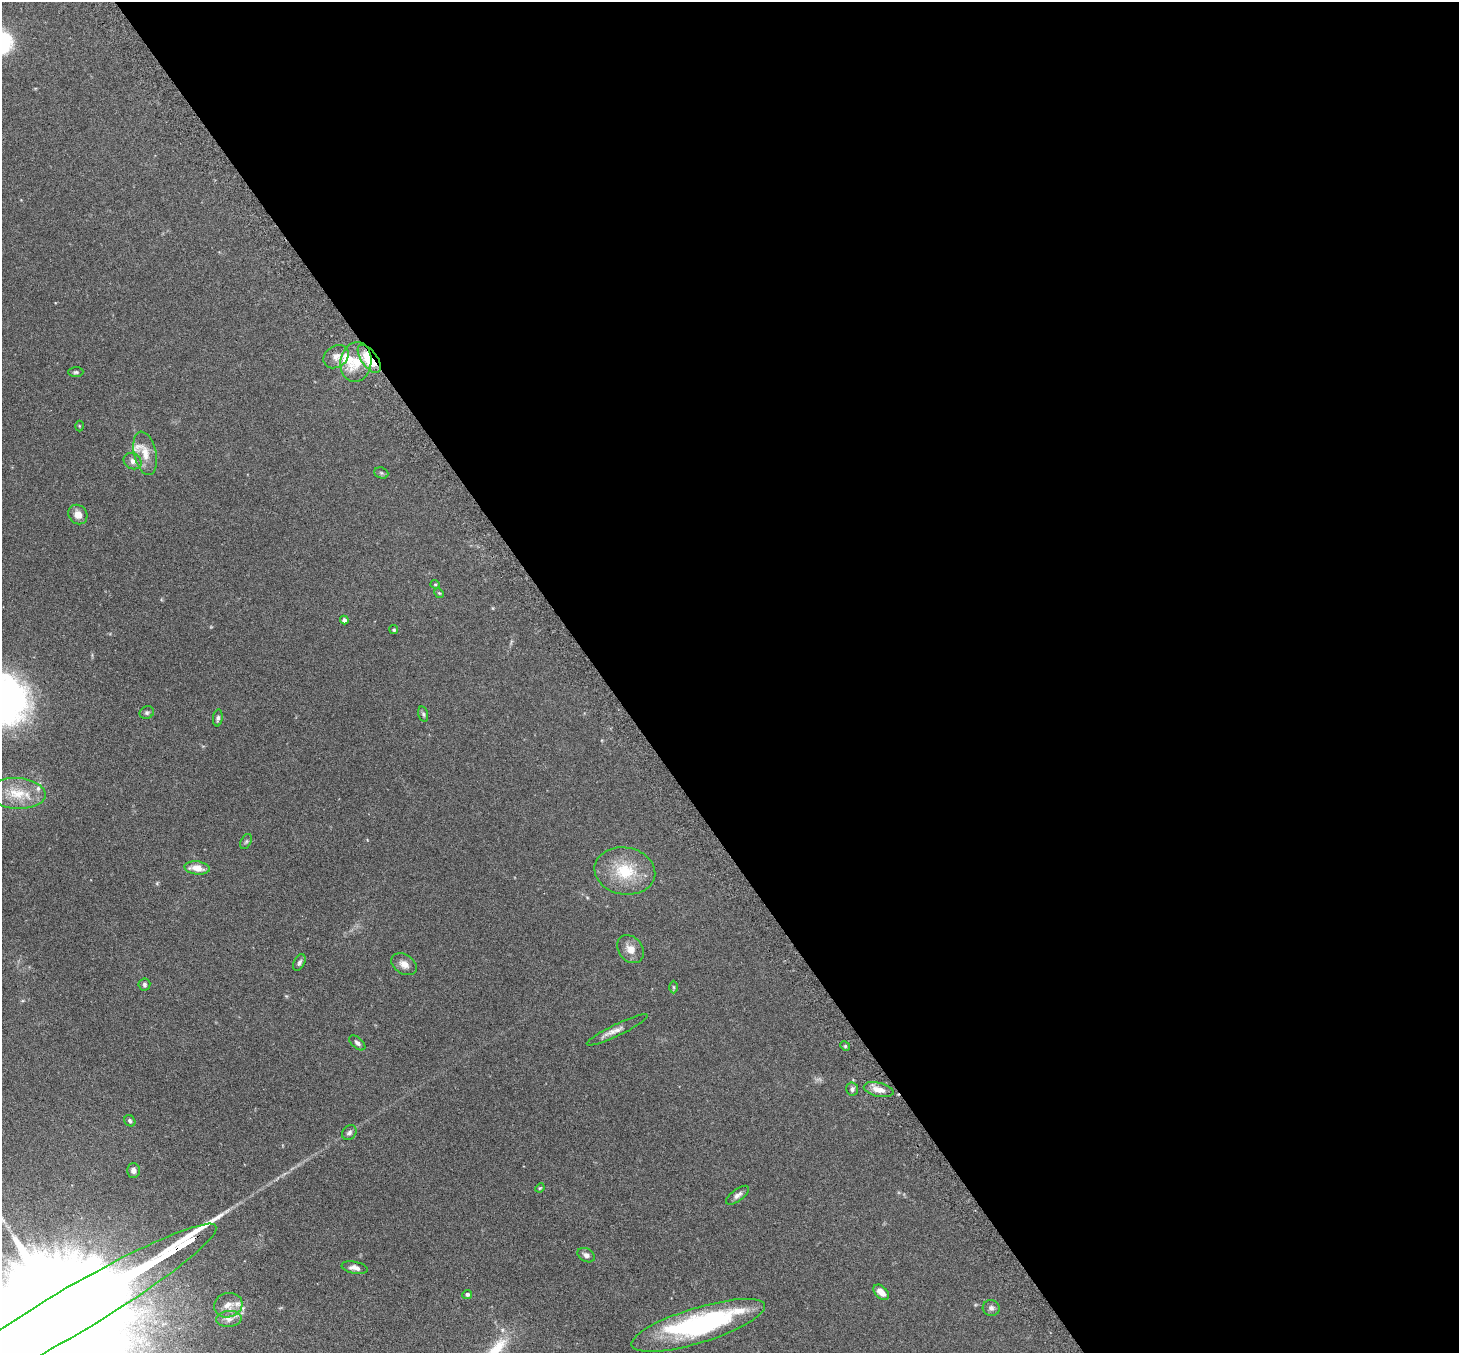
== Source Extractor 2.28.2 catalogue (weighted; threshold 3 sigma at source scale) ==
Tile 8 of 4 x 4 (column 4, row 2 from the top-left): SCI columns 4423-5879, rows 2890-4240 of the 5929 x 5919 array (HDU 1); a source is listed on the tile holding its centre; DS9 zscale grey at full resolution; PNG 1461 x 1355 px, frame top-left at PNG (2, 2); each listed source drawn as its Kron ellipse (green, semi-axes under 4 px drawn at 4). Shown black and unused: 59% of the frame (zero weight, under 3 of 6 exposures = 4% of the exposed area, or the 3 px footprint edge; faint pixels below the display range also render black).
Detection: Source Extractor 2.28.2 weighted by HDU 2 'WHT'; one run over the whole footprint, this tile lists its part. Background 0.12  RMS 0.0045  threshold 0.0185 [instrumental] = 3 sigma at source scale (4.09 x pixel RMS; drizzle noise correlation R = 1.36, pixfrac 0.8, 0.05/0.05 arcsec/px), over >= 5 px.
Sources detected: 50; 1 inside a brighter object's white glare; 1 long thin detection or spike segment (spike, bleed or trail) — neither listed nor drawn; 4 inside a brighter listed object's ellipse — not listed separately; the other 44 listed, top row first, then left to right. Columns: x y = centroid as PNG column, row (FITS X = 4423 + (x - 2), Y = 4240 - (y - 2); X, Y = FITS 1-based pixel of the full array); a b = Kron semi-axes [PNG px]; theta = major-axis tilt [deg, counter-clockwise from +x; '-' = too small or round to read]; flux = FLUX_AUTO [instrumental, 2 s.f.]
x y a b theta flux
336 357 13 10 35 3.1
369 359 16 8 -54 22
356 362 20 15 81 12
76 372 7 5 1 0.68
79 426 5 3 - 0.3
145 453 22 11 -77 5.5
133 461 9 7 -31 2
381 473 7 5 -21 0.73
78 515 10 9 - 3.3
435 584 4 4 - 0.41
439 593 5 4 - 0.41
344 620 4 4 - 1.4
394 630 4 4 - 0.63
147 713 7 6 - 0.92
423 714 8 4 -76 0.7
218 718 8 5 84 0.93
17 793 28 15 -3 11
246 841 8 5 62 0.68
197 868 12 6 -6 5.4
625 871 30 23 -10 16
630 949 15 12 -48 3.8
299 962 9 5 64 1.1
404 964 14 9 -32 2.9
144 985 6 6 - 0.86
674 987 6 4 -88 0.54
617 1030 33 6 26 3
357 1043 9 5 -41 1.2
845 1046 5 4 - 0.56
852 1089 6 6 - 1.1
879 1090 15 7 -14 4.3
130 1121 6 5 - 0.8
349 1133 8 6 50 1.1
133 1170 7 6 - 1.6
540 1188 5 4 - 0.42
738 1195 13 6 37 1.8
586 1255 9 6 -29 1.5
355 1268 13 6 -11 2
881 1292 9 6 -44 3.8
467 1294 5 4 - 0.93
228 1305 14 12 16 3.8
991 1308 8 8 - 1.4
69 1313 171 23 31 65000
229 1319 13 8 6 2.3
698 1325 70 17 17 72
Overlapping masked pixels (flux is a lower limit): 2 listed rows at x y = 369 359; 69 1313
Isophote crosses this tile's border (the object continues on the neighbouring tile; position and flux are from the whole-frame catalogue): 1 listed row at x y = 69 1313